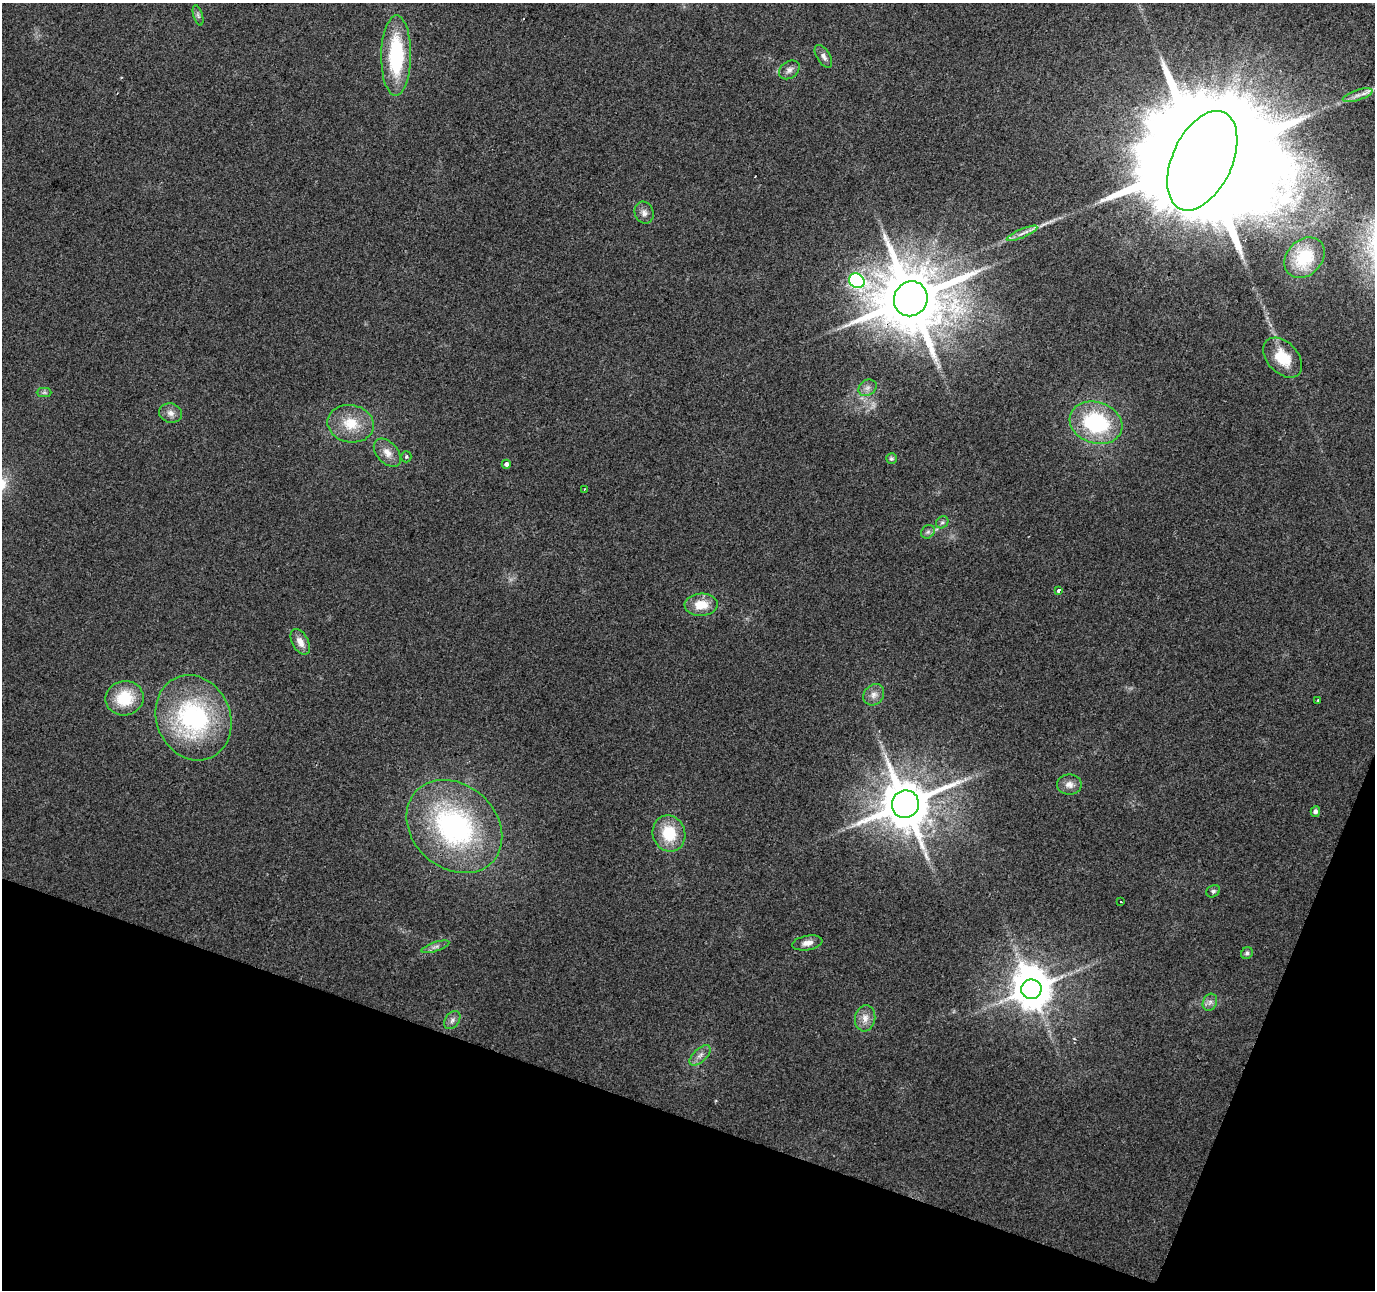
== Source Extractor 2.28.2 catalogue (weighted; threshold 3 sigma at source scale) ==
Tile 15 of 4 x 4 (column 3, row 4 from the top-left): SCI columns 2747-4119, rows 214-1501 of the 5500 x 5642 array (HDU 1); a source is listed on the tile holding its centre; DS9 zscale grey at full resolution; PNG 1377 x 1292 px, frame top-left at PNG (2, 3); each listed source drawn as its Kron ellipse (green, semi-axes under 4 px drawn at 4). Shown black and unused: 17% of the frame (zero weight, under 2 of 3 exposures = <1% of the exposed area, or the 3 px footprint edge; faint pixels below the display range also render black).
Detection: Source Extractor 2.28.2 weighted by HDU 2 'WHT'; one run over the whole footprint, this tile lists its part. Background 0.0384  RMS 0.0065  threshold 0.0294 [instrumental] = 3 sigma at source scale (4.5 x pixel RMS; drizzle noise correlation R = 1.50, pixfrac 1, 0.0396/0.0396 arcsec/px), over >= 5 px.
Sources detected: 48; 1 inside a brighter object's white glare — neither listed nor drawn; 1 inside a brighter listed object's ellipse — not listed separately; the other 46 listed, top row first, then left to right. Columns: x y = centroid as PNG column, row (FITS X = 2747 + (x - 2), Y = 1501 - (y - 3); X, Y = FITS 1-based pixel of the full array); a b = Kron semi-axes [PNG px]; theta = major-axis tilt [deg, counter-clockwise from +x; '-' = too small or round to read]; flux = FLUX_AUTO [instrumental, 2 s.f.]
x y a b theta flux
198 15 10 4 -72 1.5
396 56 40 15 89 56
823 56 13 6 -58 3
789 70 11 8 36 3.2
1358 95 15 5 18 3.9
1202 161 53 30 65 49000
644 213 11 9 -66 3.6
1022 233 16 3 24 3.1
1304 258 22 17 46 26
857 281 8 7 - 150
911 299 18 16 58 6800
1283 358 23 15 -47 19
867 388 9 7 32 3.3
44 392 7 4 0 1.3
170 413 11 9 -12 4.1
1096 423 27 20 -19 61
351 424 23 18 -11 19
387 453 16 10 -47 6.6
406 457 6 5 - 1.1
891 459 5 5 - 1.2
506 464 4 4 - 2.3
585 489 4 3 - 0.59
942 522 7 5 42 1.5
928 532 7 6 - 1.9
1059 590 3 3 - 7.7
701 605 16 11 2 12
300 642 14 8 -62 6.2
874 695 11 9 46 4.4
125 698 19 17 10 24
1318 700 3 2 - 0.61
193 718 43 37 -66 100
1069 784 12 10 0 4.5
905 804 14 13 - 3600
1315 812 5 5 - 2.4
454 827 52 42 -42 140
669 833 18 16 -72 24
1213 891 7 5 31 1.5
1121 902 2 2 - 0.61
807 943 15 7 10 4.5
435 947 14 4 18 2.5
1247 953 6 5 - 1.7
1031 989 10 9 - 1800
1210 1002 9 7 63 2.7
865 1018 13 10 81 5.6
452 1020 10 7 54 2.8
700 1055 13 6 43 3.5
Overlapping masked pixels (flux is a lower limit): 1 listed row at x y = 911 299